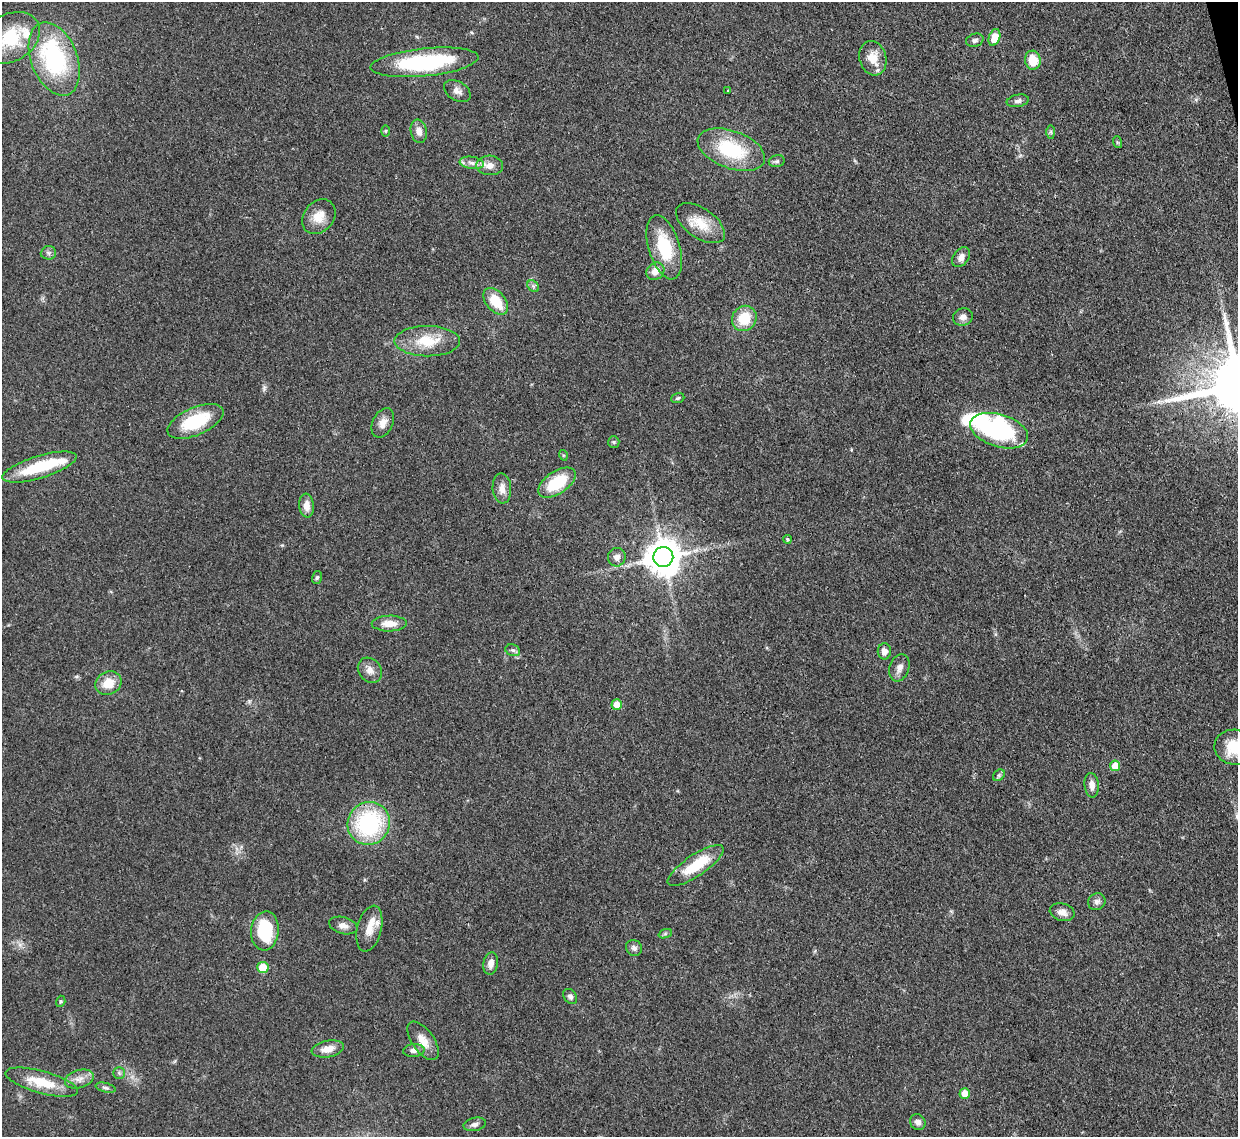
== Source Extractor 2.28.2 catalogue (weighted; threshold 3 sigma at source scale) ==
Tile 10 of 4 x 4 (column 2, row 3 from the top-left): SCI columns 1318-2553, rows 1354-2488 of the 5109 x 5092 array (HDU 1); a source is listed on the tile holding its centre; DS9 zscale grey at full resolution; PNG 1240 x 1139 px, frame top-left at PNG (2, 2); each listed source drawn as its Kron ellipse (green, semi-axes under 4 px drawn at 4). Shown black and unused: <1% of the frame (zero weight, under 3 of 4 exposures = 9% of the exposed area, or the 3 px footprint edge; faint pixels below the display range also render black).
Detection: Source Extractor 2.28.2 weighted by HDU 2 'WHT'; one run over the whole footprint, this tile lists its part. Background 0.114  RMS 0.0048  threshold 0.0217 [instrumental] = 3 sigma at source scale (4.5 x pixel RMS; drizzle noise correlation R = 1.50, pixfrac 1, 0.05/0.05 arcsec/px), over >= 5 px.
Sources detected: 83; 2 inside a brighter object's white glare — neither listed nor drawn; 4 inside a brighter listed object's ellipse — not listed separately; the other 77 listed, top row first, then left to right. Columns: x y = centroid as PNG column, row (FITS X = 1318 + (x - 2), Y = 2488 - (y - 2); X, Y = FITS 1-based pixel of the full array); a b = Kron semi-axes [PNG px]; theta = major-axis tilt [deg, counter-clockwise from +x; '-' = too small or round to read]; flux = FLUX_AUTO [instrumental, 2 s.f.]
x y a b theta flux
994 37 9 5 70 9.4
10 38 32 23 32 24
975 40 9 6 17 1.4
873 58 17 13 -73 8.2
54 59 38 23 -69 57
1033 60 9 8 - 10
424 62 54 14 6 49
728 90 4 2 - 0.36
457 91 14 9 -31 2.8
1018 101 11 6 11 1.7
385 131 6 4 -90 0.6
419 131 12 8 -79 3.4
1051 132 7 4 -90 0.85
1117 142 6 4 -72 0.58
731 150 35 18 -20 31
777 161 8 6 14 1.1
472 163 12 6 -8 2.7
490 165 13 9 -3 4.2
319 217 19 15 51 8
700 223 28 14 -35 11
664 247 33 15 -73 22
48 253 7 6 - 1.4
961 257 11 7 53 2.6
655 271 9 8 - 4.7
533 286 6 5 - 1
496 301 15 9 -50 14
963 317 10 8 19 2.6
744 318 13 12 - 13
427 341 33 15 0 15
678 398 7 5 18 0.85
195 421 30 14 23 24
383 423 16 10 65 4.1
999 431 30 16 -17 81
614 442 6 5 - 0.8
563 455 5 3 - 0.5
39 467 38 11 17 25
557 483 21 11 34 20
502 488 15 9 -85 4.1
306 506 12 7 -85 4.3
787 539 4 4 - 1
617 557 9 9 - 2.5
663 557 10 10 - 1200
317 577 6 5 - 0.85
389 624 17 8 1 5.8
513 650 7 5 -19 1.3
884 651 8 6 89 3.1
899 668 14 9 71 2.9
370 670 13 11 -51 3.5
108 683 13 11 27 8.5
617 704 5 5 - 7.1
1235 747 20 17 -9 16
1115 766 5 5 - 7.5
999 775 6 5 - 0.99
1092 785 12 7 -84 3.4
369 823 22 21 - 54
696 865 33 10 34 18
1097 902 9 8 - 2
1062 912 12 8 -16 3.2
343 925 14 8 -14 3.1
369 929 23 12 76 7.2
265 931 19 13 85 29
665 934 7 4 20 0.85
634 948 8 7 - 1.9
491 963 11 7 80 2.8
263 967 5 5 - 11
570 997 8 6 -53 1.5
61 1001 6 4 71 0.69
423 1041 22 11 -55 6.3
328 1049 16 8 11 5.8
414 1050 11 6 3 2.1
119 1073 5 5 - 0.93
79 1079 15 9 16 3.8
42 1082 37 11 -15 14
106 1088 10 4 -14 1.2
965 1094 5 5 - 8.2
918 1122 8 7 - 2.1
475 1124 11 6 13 1.9
Isophote crosses this tile's border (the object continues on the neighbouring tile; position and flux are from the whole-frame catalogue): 2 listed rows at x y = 10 38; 1235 747